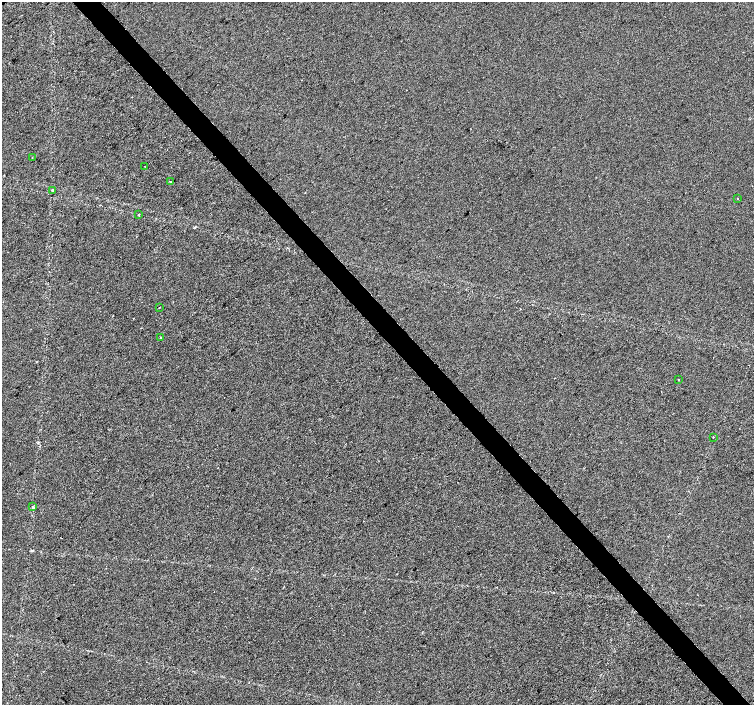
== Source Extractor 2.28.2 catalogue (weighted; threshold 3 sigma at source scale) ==
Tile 6 of 4 x 4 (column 2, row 2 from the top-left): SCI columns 1507-3009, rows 3022-4426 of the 6014 x 5977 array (HDU 1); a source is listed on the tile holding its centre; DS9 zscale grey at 2 x 2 block average (1 PNG px = mean of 2 x 2 image px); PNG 756 x 707 px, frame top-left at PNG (2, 2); each listed source drawn as its Kron ellipse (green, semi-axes under 4 px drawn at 4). Shown black and unused: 4% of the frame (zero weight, under 2 of 3 exposures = <1% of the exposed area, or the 3 px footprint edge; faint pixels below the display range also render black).
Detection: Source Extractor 2.28.2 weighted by HDU 2 'WHT'; one run over the whole footprint, this tile lists its part. Background -1.32e-05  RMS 0.0057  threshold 0.0256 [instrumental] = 3 sigma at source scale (4.5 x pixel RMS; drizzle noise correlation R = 1.50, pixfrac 1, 0.0396/0.0396 arcsec/px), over >= 5 px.
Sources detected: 15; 4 cosmic-ray / hot-pixel residue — neither listed nor drawn; the other 11 listed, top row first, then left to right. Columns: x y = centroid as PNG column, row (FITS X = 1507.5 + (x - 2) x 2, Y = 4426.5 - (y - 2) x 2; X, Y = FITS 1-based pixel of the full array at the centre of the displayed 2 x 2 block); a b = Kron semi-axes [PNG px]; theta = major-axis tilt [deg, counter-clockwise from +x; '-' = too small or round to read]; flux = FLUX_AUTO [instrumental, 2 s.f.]
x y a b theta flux
32 157 2 2 - 1.6
145 166 2 2 - 2.2
170 182 2 2 - 12
52 190 3 2 - 1.3
737 199 2 2 - 1
139 215 3 2 - 0.95
160 307 2 2 - 0.64
161 338 2 2 - 0.97
679 379 2 2 - 12
713 437 2 2 - 0.67
33 507 3 3 - 1.6
Diffuse or blended objects may show on this block-average render without a row.